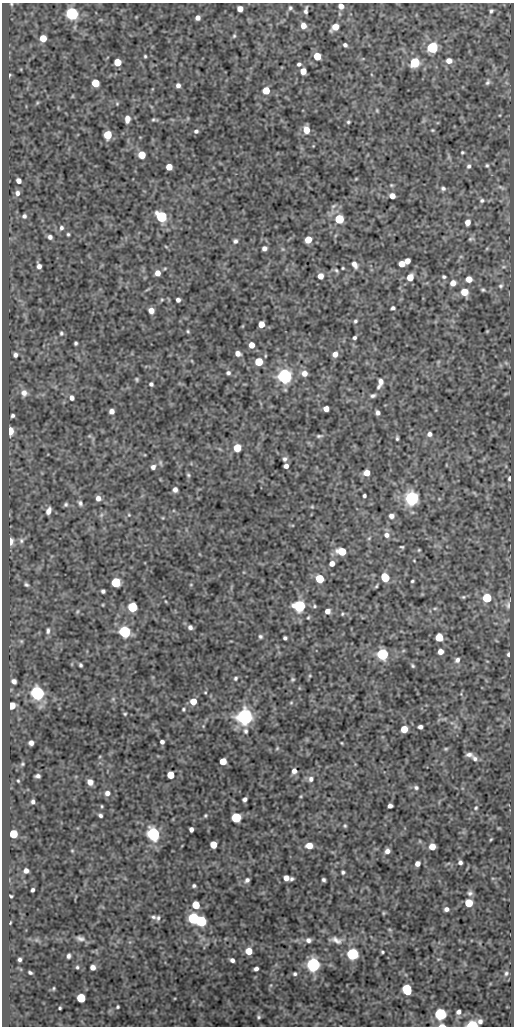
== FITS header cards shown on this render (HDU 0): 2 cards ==
NAXIS1  =                  512
NAXIS2  =                 1024

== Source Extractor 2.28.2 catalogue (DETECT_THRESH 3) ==
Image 512 x 1024 px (HDU 0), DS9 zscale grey, 1 PNG px = 1 image px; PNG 516 x 1028 px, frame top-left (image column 1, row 1024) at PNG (2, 3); no overlay
Background 47.1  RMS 0.54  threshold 1.63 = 3 sigma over >= 5 px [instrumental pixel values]
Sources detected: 286; all 286 listed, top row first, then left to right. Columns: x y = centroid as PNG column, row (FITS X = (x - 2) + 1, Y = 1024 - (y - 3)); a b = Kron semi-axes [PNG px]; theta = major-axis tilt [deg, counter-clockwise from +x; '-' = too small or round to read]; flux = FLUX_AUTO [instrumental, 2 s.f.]
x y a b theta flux
11 4 5 4 - 41
341 6 5 4 - 230
290 8 5 4 - 62
240 9 5 5 - 280
306 10 7 3 81 96
491 11 5 4 - 69
72 14 6 6 - 8900
198 18 5 4 - 160
303 26 5 5 - 250
335 27 6 5 - 470
234 36 5 4 - 50
43 38 5 5 - 560
345 45 4 4 - 94
432 47 6 5 - 5000
145 56 3 3 - 45
317 56 5 5 - 840
449 61 7 6 - 250
117 62 5 5 - 750
415 63 6 5 - 2600
299 64 4 4 - 81
303 71 5 5 - 370
9 75 4 3 - 43
488 82 9 5 69 92
95 83 5 5 - 970
178 85 5 4 - 120
266 91 5 5 - 660
72 96 5 3 - 29
37 103 5 4 - 40
117 104 5 4 - 45
377 110 5 4 - 41
127 119 7 5 84 230
154 119 6 4 -7 63
348 122 5 4 - 54
306 130 6 5 - 540
432 130 4 3 - 39
196 131 5 5 - 82
108 135 6 5 - 1100
462 152 3 3 - 47
142 155 5 5 - 710
487 165 5 5 - 58
469 166 6 5 - 85
169 167 5 5 - 470
356 179 5 3 - 31
18 181 5 4 - 160
391 185 5 4 - 45
501 187 11 4 -31 77
443 188 7 6 - 91
17 193 7 6 - 150
392 196 5 4 - 280
482 200 6 5 - 75
333 206 8 5 27 85
24 216 5 5 - 91
161 217 6 5 - 4000
339 219 5 5 - 1900
468 222 5 4 - 270
61 228 7 6 - 98
68 234 4 3 - 49
50 237 4 4 - 110
471 239 7 4 12 54
308 240 5 5 - 600
235 241 5 5 - 88
166 247 6 3 -20 40
264 248 5 5 - 140
282 249 6 4 -71 52
407 261 5 5 - 270
402 264 5 5 - 420
354 265 9 6 -62 180
39 266 6 4 -69 150
165 268 6 3 19 42
343 268 3 2 - 35
336 270 6 5 - 59
157 273 6 5 - 260
320 276 6 5 - 270
410 277 6 5 - 530
444 277 4 3 - 64
469 279 5 5 - 350
453 283 6 5 - 270
501 286 7 5 37 71
147 289 9 3 21 49
483 290 5 4 - 54
464 292 6 6 - 600
162 300 6 4 30 47
178 300 4 4 - 120
393 308 4 4 - 83
151 311 5 5 - 280
355 321 4 4 - 60
261 324 5 5 - 410
243 326 5 3 - 26
188 331 5 4 - 48
487 331 4 3 - 34
61 333 6 5 - 70
355 338 4 3 - 71
76 343 4 3 - 64
251 345 5 4 - 350
238 353 5 4 - 210
335 354 6 5 - 240
15 355 5 4 - 110
192 361 5 3 - 30
259 362 5 5 - 1100
438 362 6 4 72 43
506 363 6 5 - 62
228 373 6 5 - 84
304 373 6 6 - 250
285 376 6 6 - 17000
137 379 5 4 - 49
381 381 6 4 -83 190
151 384 4 4 - 85
378 387 6 4 75 63
24 393 9 8 - 240
373 396 6 4 14 85
72 398 6 5 - 150
326 409 5 5 - 260
111 411 5 5 - 200
378 413 4 4 - 120
13 416 4 4 - 73
10 431 6 4 87 1100
429 434 6 5 - 130
89 436 6 4 18 44
319 436 9 5 7 77
397 438 4 3 - 55
237 448 5 5 - 920
285 459 6 5 - 97
160 463 8 5 -80 74
286 466 4 4 - 140
153 467 5 5 - 140
367 473 5 5 - 380
188 475 5 5 - 58
509 478 6 4 80 79
175 490 5 4 - 150
474 493 8 3 -45 42
364 496 4 3 - 75
98 498 6 5 - 180
412 498 6 6 - 13000
80 503 9 6 -64 100
66 505 6 5 - 74
312 507 4 4 - 35
48 511 8 5 71 200
101 515 7 4 46 76
129 515 5 4 - 37
391 516 6 5 - 150
387 535 7 7 - 190
369 538 6 4 45 44
21 540 8 7 - 130
10 541 6 4 89 370
402 547 4 2 - 44
419 550 4 3 - 38
342 551 6 5 - 1100
414 561 4 3 - 26
332 564 5 4 - 210
385 577 6 5 - 1000
320 579 6 5 - 1300
412 581 3 3 - 46
116 582 6 5 - 2300
26 584 8 5 -26 80
191 584 5 3 - 29
376 586 5 3 - 48
103 591 4 4 - 83
463 597 6 4 -20 46
487 598 5 5 - 1800
103 605 4 3 - 30
508 605 11 7 -90 140
299 606 6 6 - 5300
314 606 6 5 - 59
132 607 6 5 - 2500
435 608 6 4 1 54
77 611 7 4 70 56
327 611 5 5 - 200
342 614 5 4 - 45
308 617 5 3 - 41
190 627 6 5 - 120
48 631 10 6 86 140
124 632 6 6 - 6600
260 636 6 5 - 73
439 637 5 5 - 1100
285 638 4 4 - 77
21 641 6 5 - 58
440 651 5 5 - 260
382 654 6 5 - 5800
508 654 5 3 - 69
457 660 7 6 - 140
80 665 4 3 - 68
413 666 5 4 - 55
310 676 5 4 - 39
235 678 6 5 - 64
293 679 5 5 - 52
14 681 5 4 - 160
205 692 4 3 - 33
37 693 6 6 - 13000
113 699 6 5 - 66
193 701 5 5 - 540
291 703 5 5 - 44
12 706 5 5 - 620
183 709 4 4 - 47
125 714 5 4 - 45
244 717 6 6 - 24000
452 723 7 4 -18 63
203 726 4 4 - 31
420 727 5 4 - 120
404 729 5 5 - 660
245 731 6 5 - 83
162 742 4 4 - 110
31 743 5 4 - 160
342 743 3 2 - 31
277 748 5 4 - 40
446 749 6 4 20 48
469 755 7 4 -11 130
475 758 7 6 - 120
223 761 5 5 - 570
22 764 5 4 - 45
294 771 6 6 - 160
171 775 5 5 - 660
38 776 5 4 - 99
311 779 7 6 - 140
18 781 3 2 - 36
90 782 5 5 - 250
416 788 6 5 - 80
107 793 6 6 - 170
301 796 5 3 - 36
245 799 5 4 - 110
33 802 4 4 - 94
102 806 4 3 - 37
390 806 5 4 - 130
476 808 5 4 - 44
100 815 4 3 - 78
205 815 4 4 - 47
236 818 6 5 - 2900
345 826 5 5 - 50
191 829 4 4 - 150
13 834 5 5 - 1400
153 834 6 6 - 10000
491 839 4 2 - 36
420 841 5 3 - 30
213 845 5 5 - 680
309 846 5 5 - 510
432 847 5 5 - 450
72 851 4 4 - 35
387 851 5 5 - 160
460 862 4 4 - 94
417 864 5 4 - 190
26 871 4 4 - 170
343 872 4 4 - 66
286 878 5 5 - 250
291 879 4 3 - 71
247 880 5 5 - 110
324 880 4 4 - 74
194 886 4 4 - 67
33 890 4 3 - 77
470 893 6 6 - 100
11 896 3 3 - 43
469 903 5 5 - 1100
196 905 5 5 - 1000
446 909 5 4 - 130
384 913 5 4 - 42
153 917 8 5 -11 98
158 918 7 5 76 78
193 918 6 5 - 4900
201 921 6 5 - 3300
10 923 3 2 - 28
390 930 6 4 -19 45
80 938 12 6 -13 150
308 940 7 6 - 130
336 940 21 9 -14 350
249 951 5 5 - 650
382 952 3 3 - 46
352 954 6 6 - 6100
68 956 5 4 - 94
20 959 4 4 - 78
232 960 4 4 - 120
313 965 6 6 - 13000
77 967 5 4 - 58
93 967 5 5 - 200
256 969 4 4 - 110
30 972 4 3 - 64
506 973 7 6 - 89
295 974 4 4 - 60
54 988 4 3 - 42
407 989 7 5 -69 2300
81 998 5 5 - 1500
117 1007 3 3 - 52
60 1008 3 3 - 45
458 1012 5 4 - 130
440 1014 6 6 - 6300
259 1017 5 4 - 58
480 1021 7 6 - 130
442 1025 6 3 -1 150
472 1025 6 3 1 4700
At the frame edge (FLAGS 8, measured only in part): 4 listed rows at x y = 11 4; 341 6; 442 1025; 472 1025